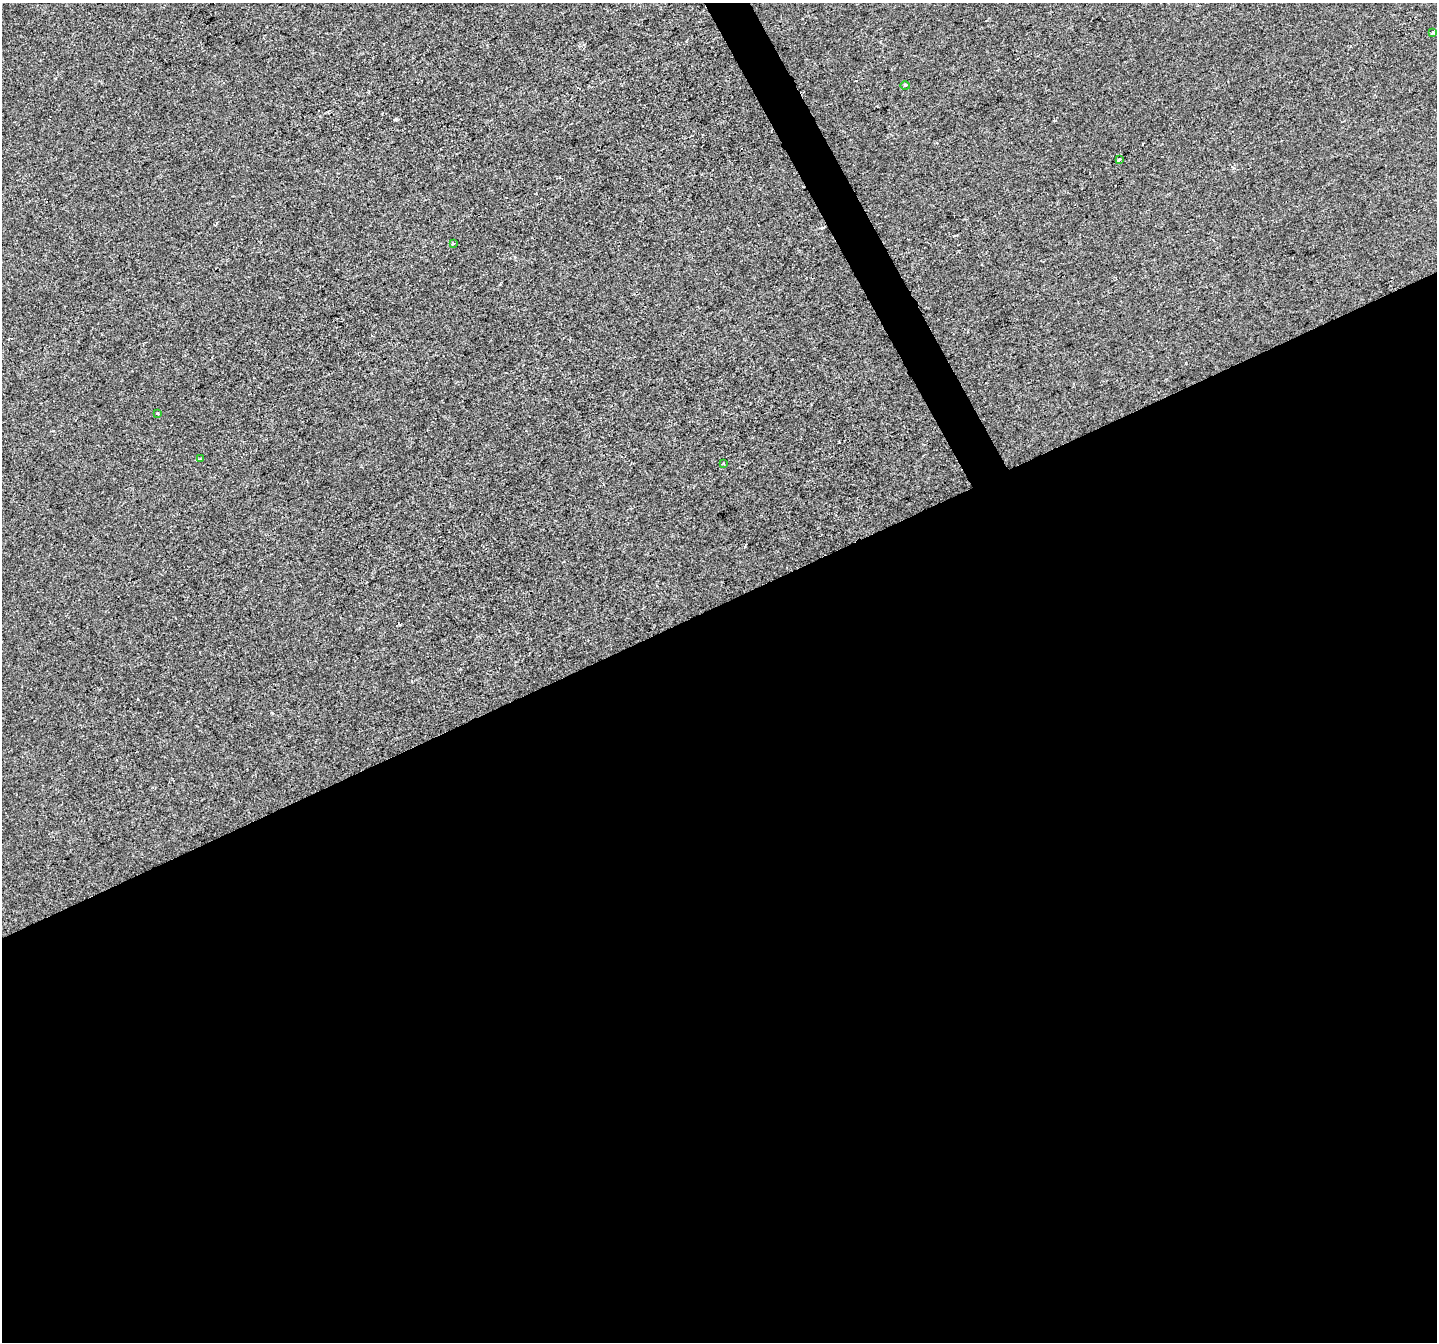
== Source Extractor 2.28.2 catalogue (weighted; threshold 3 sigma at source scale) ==
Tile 15 of 4 x 4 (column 3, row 4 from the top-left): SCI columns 2871-4305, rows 157-1496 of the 5739 x 5615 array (HDU 1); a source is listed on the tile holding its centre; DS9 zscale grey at full resolution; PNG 1439 x 1344 px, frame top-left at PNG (2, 3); each listed source drawn as its Kron ellipse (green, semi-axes under 4 px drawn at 4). Shown black and unused: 56% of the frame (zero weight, under 2 of 3 exposures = <1% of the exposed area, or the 3 px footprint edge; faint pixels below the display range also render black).
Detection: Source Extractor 2.28.2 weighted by HDU 2 'WHT'; one run over the whole footprint, this tile lists its part. Background -3.60e-04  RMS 0.0041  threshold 0.0186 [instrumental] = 3 sigma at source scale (4.5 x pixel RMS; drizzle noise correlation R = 1.50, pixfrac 1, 0.0396/0.0396 arcsec/px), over >= 5 px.
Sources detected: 7; all 7 listed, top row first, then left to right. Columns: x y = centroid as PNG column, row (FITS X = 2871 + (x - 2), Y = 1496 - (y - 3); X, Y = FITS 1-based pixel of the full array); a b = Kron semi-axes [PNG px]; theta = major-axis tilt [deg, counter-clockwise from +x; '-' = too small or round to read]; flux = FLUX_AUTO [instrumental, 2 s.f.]
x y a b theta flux
1433 33 3 3 - 1.4
905 85 5 3 - 0.45
1120 159 3 3 - 3.2
453 244 4 3 - 0.47
157 413 3 3 - 2.6
200 459 4 3 - 0.48
723 463 3 2 - 0.37